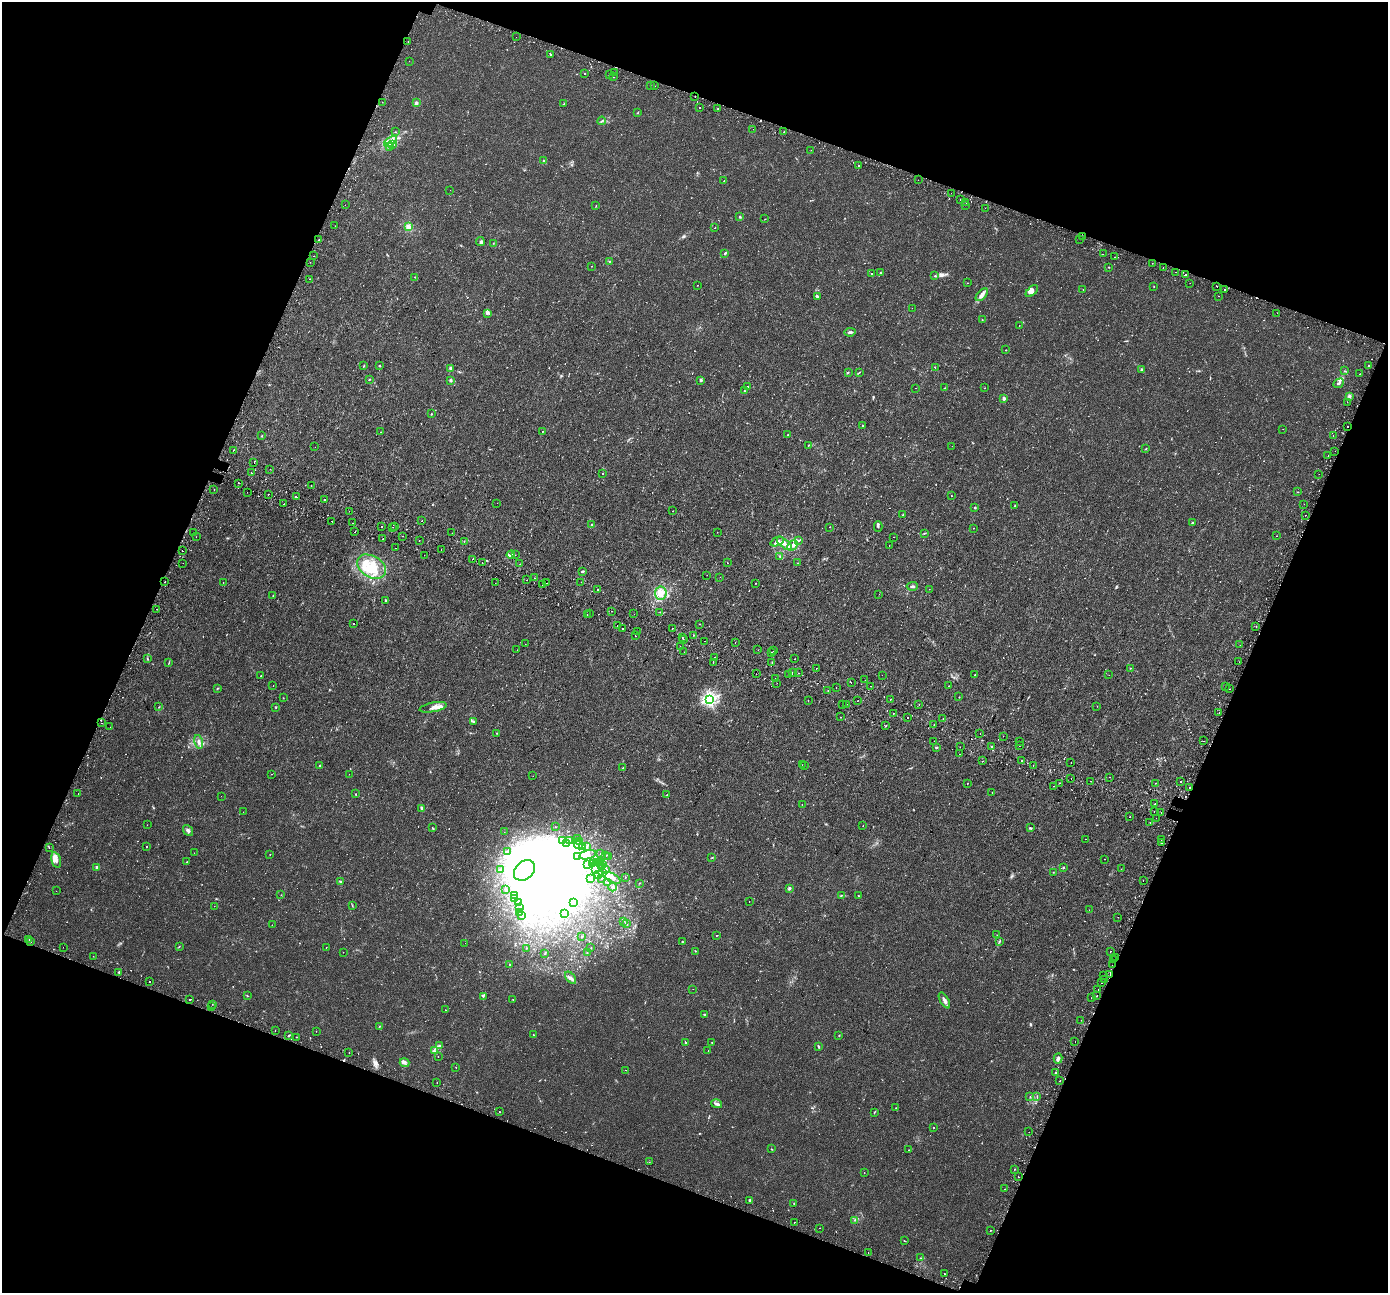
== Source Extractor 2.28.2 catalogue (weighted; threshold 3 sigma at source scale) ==
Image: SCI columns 68-5608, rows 304-5466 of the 5688 x 5824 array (HDU 1 of 3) = the unmasked area's bounding box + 8 px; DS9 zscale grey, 4 x 4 block average (1 PNG px = mean of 4 x 4 image px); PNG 1390 x 1295 px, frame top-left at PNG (2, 2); each listed source drawn as its Kron ellipse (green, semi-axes under 4 px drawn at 4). Shown black and unused: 41% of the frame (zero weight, under 2 of 3 exposures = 5% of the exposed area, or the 3 px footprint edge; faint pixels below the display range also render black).
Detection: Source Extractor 2.28.2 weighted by HDU 2 'WHT'. Background 0.00701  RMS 0.0027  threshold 0.012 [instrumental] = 3 sigma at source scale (4.5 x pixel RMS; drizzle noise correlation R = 1.50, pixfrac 1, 0.0396/0.0396 arcsec/px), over >= 5 px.
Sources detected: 1090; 10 too faint to see at this stretch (4 x 4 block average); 143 inside a brighter object's white glare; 80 cosmic-ray / hot-pixel residue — neither listed nor drawn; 20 coinciding with a brighter row at this scale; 31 inside a brighter listed object's ellipse — not listed separately; of the other 806, all 500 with FLUX_AUTO >= 0.484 (the completeness limit of this list) listed and drawn (306 fainter detections not listed), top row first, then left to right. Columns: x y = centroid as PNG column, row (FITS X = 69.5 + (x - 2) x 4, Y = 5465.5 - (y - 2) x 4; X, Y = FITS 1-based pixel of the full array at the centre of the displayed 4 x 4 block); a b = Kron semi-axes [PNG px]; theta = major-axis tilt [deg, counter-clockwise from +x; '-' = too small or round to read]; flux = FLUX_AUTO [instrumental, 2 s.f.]
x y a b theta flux
516 37 2 2 - 0.8
408 41 2 2 - 0.95
551 54 2 2 - 1.6
409 61 2 2 - 0.71
615 73 2 2 - 1.3
584 74 2 2 - 1.6
609 75 2 2 - 1.4
613 77 2 2 - 1.1
650 85 2 2 - 1.2
655 86 2 2 - 1.6
695 96 2 2 - 4.2
382 102 2 2 - 1.5
416 103 2 2 - 4.7
564 104 2 2 - 1.3
699 107 2 2 - 3.6
718 108 2 2 - 1.7
638 113 2 2 - 0.72
602 121 4 2 - 1.3
753 129 2 2 - 2.1
395 132 2 2 - 0.65
784 132 2 2 - 0.97
391 141 7 2 36 5.9
393 144 3 2 - 1.9
389 146 2 2 - 1.6
811 150 2 2 - 0.66
544 161 2 2 - 1
859 166 2 2 - 15
918 180 2 2 - 0.49
724 181 2 2 - 0.53
450 190 2 2 - 0.68
951 193 2 2 - 0.83
960 199 2 2 - 1.6
966 203 2 2 - 0.53
345 205 2 2 - 1.2
965 205 2 2 - 3.4
596 206 2 2 - 0.53
985 208 2 2 - 4
740 217 3 2 - 1.5
765 219 2 2 - 0.49
335 226 2 2 - 1.5
408 227 4 3 - 6.8
715 228 2 2 - 0.8
1083 237 2 2 - 3.3
1080 239 2 2 - 0.73
318 240 2 2 - 6.3
480 241 4 3 - 2.6
493 243 2 2 - 0.58
725 253 3 2 - 2.1
1103 254 2 2 - 1.6
313 256 2 2 - 0.76
1115 257 2 2 - 0.91
609 261 3 2 - 1.1
310 262 2 2 - 0.72
1152 263 2 2 - 0.5
592 266 2 2 - 0.52
1108 267 2 2 - 0.77
1163 267 2 2 - 2
1176 272 2 2 - 0.6
880 273 2 2 - 1.1
872 274 2 2 - 0.79
1186 275 2 2 - 1.1
935 276 2 2 - 0.83
415 277 2 2 - 0.71
309 279 2 2 - 1.3
967 283 2 2 - 0.91
1190 283 2 2 - 0.54
697 285 2 2 - 0.5
1217 286 2 2 - 1.8
1154 287 2 2 - 0.58
1083 289 2 2 - 0.77
1224 289 2 2 - 1.6
1032 291 7 3 44 9.2
982 295 8 4 48 6
817 296 2 2 - 5.6
1219 296 2 2 - 0.73
912 308 2 2 - 0.95
487 313 4 3 - 2.4
1277 313 2 2 - 1.2
982 320 2 2 - 0.49
1019 326 2 2 - 1.1
850 332 6 2 9 3.1
1006 350 2 2 - 0.58
364 366 2 2 - 0.59
379 366 2 2 - 0.79
1369 366 2 2 - 1
935 367 2 2 - 45
451 369 3 2 - 5.2
1142 370 3 3 - 2.1
1345 371 2 2 - 1.1
848 372 2 2 - 1.1
859 372 2 2 - 0.79
1360 374 2 2 - 2
369 380 2 2 - 0.79
451 380 2 2 - 11
701 380 3 3 - 2.1
1339 383 5 3 - 3.3
748 387 2 2 - 1.4
916 388 2 2 - 1.1
945 388 2 2 - 0.96
984 388 2 2 - 0.52
744 391 3 2 - 0.82
1349 396 3 3 - 2.9
1004 398 2 2 - 15
1347 402 2 2 - 0.72
431 414 2 2 - 1.2
863 426 2 2 - 0.63
1347 426 2 2 - 1.3
1283 429 2 2 - 0.97
542 431 2 2 - 2.1
380 432 2 2 - 0.69
787 435 2 2 - 0.56
262 436 2 2 - 1
1333 436 2 2 - 0.64
809 445 3 2 - 0.77
952 446 2 2 - 1.2
315 447 2 2 - 0.89
1146 449 3 2 - 0.74
233 450 2 2 - 0.88
1335 451 2 2 - 2.3
1328 456 2 2 - 2
254 463 2 2 - 1.2
270 469 2 2 - 2.1
251 472 2 2 - 2.2
603 473 2 2 - 3.4
1319 474 2 2 - 1.3
239 483 2 2 - 8.3
311 486 2 2 - 1.3
214 490 2 2 - 0.99
247 492 2 2 - 0.96
1298 492 2 2 - 0.56
268 494 2 2 - 1.4
951 496 2 2 - 1.8
296 497 2 2 - 4.1
324 499 2 2 - 38
497 503 2 2 - 1.2
284 504 2 2 - 0.69
1304 504 2 2 - 2.3
1015 506 2 2 - 0.74
975 508 2 2 - 3.3
349 511 2 2 - 1.5
673 511 2 2 - 0.58
903 514 2 2 - 1.2
1305 515 2 2 - 1
332 521 2 2 - 0.74
422 521 2 2 - 1.1
352 523 2 2 - 0.58
1192 523 3 2 - 1.2
592 525 2 2 - 1.8
382 526 2 2 - 1.7
878 526 5 2 - 1.8
393 527 2 2 - 0.71
395 527 2 2 - 4.5
830 527 2 2 - 0.73
973 528 2 2 - 3.1
193 532 2 2 - 4.9
355 532 2 2 - 5
717 532 2 2 - 0.59
452 533 2 2 - 0.89
924 533 3 2 - 0.85
403 536 2 2 - 1.3
1277 536 2 2 - 0.5
196 537 2 2 - 0.87
894 537 2 2 - 2.3
383 539 2 2 - 3
419 541 2 2 - 2
464 541 2 2 - 11
777 541 7 4 24 6.1
798 541 2 2 - 1.3
784 544 9 3 -37 8
792 545 6 4 45 7.6
889 545 2 2 - 0.6
395 548 2 2 - 0.81
441 550 2 2 - 1.1
182 551 2 2 - 0.74
424 555 2 2 - 2.1
511 555 4 3 - 3.7
515 555 2 2 - 0.81
780 556 2 2 - 1.1
472 559 2 2 - 0.77
183 563 2 2 - 1.3
482 563 2 2 - 0.94
727 563 2 2 - 2.5
797 563 2 2 - 1.2
520 564 2 2 - 1.7
371 567 15 10 -30 35
582 571 3 2 - 1.5
707 575 2 2 - 0.49
720 577 2 2 - 1.5
535 578 2 2 - 1.1
527 580 2 2 - 2.2
165 582 2 2 - 1.2
581 582 2 2 - 0.74
223 583 2 2 - 0.69
495 583 2 2 - 0.99
546 583 2 2 - 1.8
756 583 2 2 - 1.1
543 585 2 2 - 7.3
912 586 5 2 - 2.6
929 589 2 2 - 0.68
597 590 2 2 - 4.1
661 593 6 6 - 11
879 594 2 2 - 1.1
273 595 2 2 - 0.75
386 600 3 2 - 2.2
157 609 2 2 - 4.9
611 611 2 2 - 4.1
660 612 2 2 - 2.9
590 613 2 2 - 3
587 614 2 2 - 0.72
634 614 2 2 - 0.53
353 624 2 2 - 0.92
699 624 2 2 - 3.1
617 625 2 2 - 4.3
1256 626 2 2 - 3.2
623 628 2 2 - 3.8
672 628 2 2 - 1.4
637 632 2 2 - 0.52
694 635 2 2 - 1.3
635 636 2 2 - 0.89
682 638 2 2 - 5.6
683 639 2 2 - 2
704 641 2 2 - 3.8
735 643 2 2 - 0.68
525 644 2 2 - 0.63
1240 645 2 2 - 4.5
680 647 2 2 - 0.49
517 650 2 2 - 1.6
758 650 2 2 - 2.3
774 651 2 2 - 0.77
684 652 2 2 - 0.91
771 652 2 2 - 20
714 657 2 2 - 2.1
147 659 2 2 - 0.73
795 659 2 2 - 1.6
713 662 2 2 - 1.7
772 662 2 2 - 0.62
1239 662 2 2 - 7
169 663 3 2 - 0.79
1130 668 2 2 - 0.54
816 669 2 2 - 1.3
792 673 2 2 - 2.3
798 673 2 2 - 8.4
756 674 2 2 - 0.63
788 675 2 2 - 0.53
882 675 2 2 - 0.5
975 675 2 2 - 2.6
1109 675 2 2 - 0.53
261 676 2 2 - 0.78
775 678 2 2 - 0.8
865 680 2 2 - 1.1
851 682 2 2 - 2.5
777 683 2 2 - 0.63
273 685 2 2 - 0.88
871 686 2 2 - 4.3
949 686 2 2 - 0.86
1225 687 2 2 - 0.9
836 688 2 2 - 0.77
217 689 2 2 - 0.88
1229 689 2 2 - 1.9
828 691 2 2 - 0.57
959 697 2 2 - 0.57
283 698 2 2 - 0.51
709 699 2 2 - 320
890 699 2 2 - 0.71
808 700 2 2 - 1.5
857 701 2 2 - 1.2
842 704 2 2 - 3.6
847 704 2 2 - 0.71
919 704 2 2 - 1.2
1097 706 2 2 - 0.69
159 707 2 2 - 0.73
276 707 2 2 - 0.73
433 707 14 4 11 9
1219 712 2 2 - 1.4
893 713 2 2 - 2.4
841 717 2 2 - 5
908 718 2 2 - 1.6
943 718 2 2 - 0.95
474 722 2 2 - 1.2
102 723 2 2 - 3
934 725 2 2 - 1.2
886 726 2 2 - 2.3
110 727 2 2 - 0.75
497 733 2 2 - 0.65
980 734 2 2 - 0.95
1003 736 2 2 - 1.6
934 741 2 2 - 0.64
1204 741 2 2 - 1.3
199 742 7 3 -76 4.9
1020 742 2 2 - 0.76
1020 745 2 2 - 0.5
992 746 2 2 - 1.3
936 747 3 2 - 1.3
960 747 2 2 - 0.89
960 754 2 2 - 1.3
983 761 2 2 - 1.1
1022 761 2 2 - 1.3
1071 763 2 2 - 0.78
802 765 2 2 - 0.79
1033 765 2 2 - 0.55
320 766 3 2 - 1.2
805 766 2 2 - 3.7
623 768 2 2 - 0.73
272 774 2 2 - 0.51
349 774 2 2 - 1.4
533 776 2 2 - 0.6
1109 777 2 2 - 1.7
1071 778 2 2 - 0.76
1090 781 2 2 - 2.4
1181 782 2 2 - 4.6
967 783 2 2 - 0.86
1059 783 2 2 - 1.8
1155 783 2 2 - 0.78
1053 786 2 2 - 1.4
1189 787 2 2 - 14
992 793 2 2 - 0.67
78 794 2 2 - 1.6
355 794 2 2 - 0.74
667 795 3 2 - 1.2
221 796 2 2 - 0.76
1155 803 2 2 - 1.4
802 804 2 2 - 15
422 808 4 2 - 3.5
243 812 2 2 - 1.2
1154 812 2 2 - 1.6
1161 813 2 2 - 0.83
1130 817 2 2 - 5.7
1156 818 2 2 - 4.7
1150 822 2 2 - 1.9
147 825 2 2 - 0.89
863 826 2 2 - 1.1
432 827 2 2 - 0.59
555 827 2 2 - 0.52
1030 828 2 2 - 1.4
188 831 6 3 -50 4.3
504 832 2 2 - 0.5
577 838 2 2 - 0.72
1085 839 2 2 - 0.53
1161 839 2 2 - 0.48
563 840 2 2 - 1.2
569 840 2 2 - 1.1
580 842 2 2 - 1.6
566 843 3 2 - 1.9
1161 843 2 2 - 3.5
578 844 5 3 - 4.6
146 846 2 2 - 0.94
583 846 2 2 - 0.81
587 847 2 2 - 1
49 848 2 2 - 1.1
507 852 2 2 - 2.3
194 853 2 2 - 0.94
601 853 2 2 - 0.76
270 854 2 2 - 1.5
588 855 9 4 13 6.1
606 855 2 2 - 0.59
609 856 2 2 - 0.74
577 857 2 2 - 1.6
712 858 2 2 - 0.6
1105 859 2 2 - 0.54
56 860 8 4 -76 7.9
187 862 2 2 - 0.49
596 863 4 3 - 5.1
601 863 2 2 - 0.72
587 864 2 2 - 1.1
592 864 2 2 - 0.57
602 864 2 2 - 0.67
97 867 2 2 - 15
601 867 2 2 - 0.94
1063 867 3 2 - 1.1
596 869 2 2 - 1.1
606 869 2 2 - 1.1
1121 869 2 2 - 1.1
500 870 2 2 - 1.2
524 870 12 9 42 1100
1053 872 2 2 - 0.58
602 873 2 2 - 0.69
598 875 2 2 - 4.3
625 877 2 2 - 1.1
602 878 2 2 - 0.52
612 878 9 4 -27 6.2
590 879 2 2 - 1.4
1143 880 2 2 - 0.93
340 881 4 2 - 1.4
608 882 2 2 - 0.81
639 883 2 2 - 0.62
613 887 4 4 - 2.8
789 888 3 2 - 2.7
506 890 2 2 - 2.9
56 891 2 2 - 0.49
281 895 2 2 - 0.52
841 895 2 2 - 0.9
515 896 2 2 - 1
859 896 2 2 - 0.8
515 898 3 2 - 0.81
749 901 2 2 - 4.3
519 903 2 2 - 0.76
574 903 2 2 - 0.58
352 905 4 2 - 0.95
214 906 2 2 - 0.56
519 907 2 2 - 0.7
1089 910 2 2 - 1.3
520 912 2 2 - 1.1
565 913 2 2 - 0.6
522 916 2 2 - 1.9
1118 917 2 2 - 0.94
624 921 2 2 - 0.55
627 924 3 2 - 1.5
272 925 2 2 - 0.58
717 935 2 2 - 0.61
997 935 2 2 - 0.59
581 937 2 2 - 0.84
29 939 2 2 - 1.2
30 941 2 2 - 2
1000 941 3 2 - 1.1
682 942 2 2 - 0.76
465 943 2 2 - 0.72
63 947 2 2 - 0.84
179 947 2 2 - 0.58
326 947 2 2 - 1
526 948 2 2 - 0.55
591 948 2 2 - 0.52
695 951 2 2 - 0.59
1110 951 2 2 - 0.92
343 952 2 2 - 0.5
545 953 3 2 - 0.99
587 953 2 2 - 0.56
93 956 2 2 - 0.87
1115 958 2 2 - 0.86
1113 960 2 2 - 2
509 964 2 2 - 0.9
1112 965 2 2 - 3.5
119 972 2 2 - 3.2
1110 974 2 2 - 5.9
1104 975 2 2 - 1.2
570 978 7 3 -48 4
1104 979 2 2 - 0.5
150 981 2 2 - 0.67
1102 983 2 2 - 5.1
693 989 2 2 - 0.73
1098 990 2 2 - 1.3
247 996 2 2 - 0.79
483 996 3 2 - 1.1
1097 996 2 2 - 1.7
1091 998 2 2 - 1.1
190 999 2 2 - 8
513 999 2 2 - 0.57
944 1000 9 3 -60 6.2
212 1004 2 2 - 0.72
211 1007 2 2 - 1.3
445 1010 2 2 - 0.54
704 1014 2 2 - 0.98
1081 1020 2 2 - 1.7
379 1027 2 2 - 0.76
275 1031 2 2 - 0.56
316 1031 2 2 - 0.6
289 1035 3 2 - 1.1
533 1035 2 2 - 0.83
839 1035 2 2 - 0.71
296 1037 2 2 - 3.3
1075 1041 2 2 - 1.6
712 1042 2 2 - 0.53
685 1043 2 2 - 3.2
440 1045 2 2 - 0.68
819 1047 3 2 - 1.2
434 1051 2 2 - 0.61
708 1051 2 2 - 0.65
349 1052 2 2 - 2.2
438 1057 2 2 - 1.7
1058 1058 5 2 - 5.5
404 1063 5 3 - 3.5
456 1067 2 2 - 0.57
625 1070 2 2 - 1.1
1056 1072 2 2 - 2.7
1060 1081 2 2 - 7.3
437 1083 2 2 - 0.67
1037 1096 3 2 - 1.1
1030 1097 2 2 - 0.86
716 1104 6 2 -14 4.4
896 1108 2 2 - 0.62
499 1112 2 2 - 1.3
874 1113 2 2 - 0.8
933 1127 2 2 - 2.1
1029 1132 2 2 - 0.87
771 1149 2 2 - 0.72
909 1150 2 2 - 0.55
649 1162 2 2 - 0.65
1015 1169 2 2 - 0.82
864 1173 2 2 - 0.57
1018 1177 2 2 - 1.1
1005 1189 2 2 - 1.7
749 1200 2 2 - 7
794 1203 2 2 - 0.56
855 1220 2 2 - 0.69
794 1222 2 2 - 0.73
819 1228 2 2 - 1.4
991 1230 2 2 - 1.3
904 1241 2 2 - 0.6
868 1253 2 2 - 0.59
920 1258 2 2 - 0.55
945 1274 2 2 - 0.97
Overlapping masked pixels (flux is a lower limit): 3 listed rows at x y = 695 96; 1347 426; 1110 974
Diffuse or blended objects may show on this block-average render without a row.